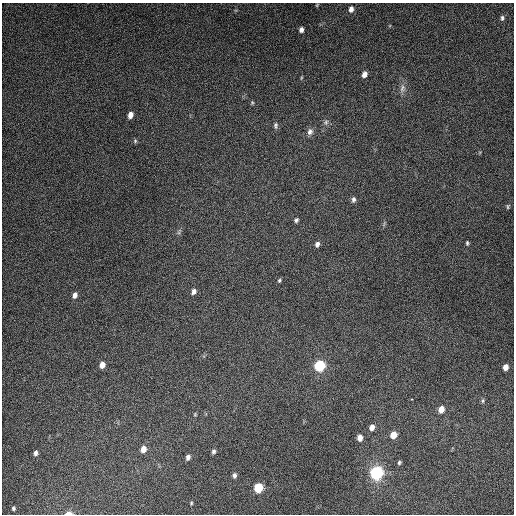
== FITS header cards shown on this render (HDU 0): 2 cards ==
NAXIS1  =                  512
NAXIS2  =                  512

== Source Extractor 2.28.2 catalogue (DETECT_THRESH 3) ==
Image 512 x 512 px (HDU 0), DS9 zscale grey, 1 PNG px = 1 image px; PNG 516 x 516 px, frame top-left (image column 1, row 512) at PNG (2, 3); no overlay
Background 5230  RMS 320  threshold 951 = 3 sigma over >= 5 px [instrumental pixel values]
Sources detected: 43; all 43 listed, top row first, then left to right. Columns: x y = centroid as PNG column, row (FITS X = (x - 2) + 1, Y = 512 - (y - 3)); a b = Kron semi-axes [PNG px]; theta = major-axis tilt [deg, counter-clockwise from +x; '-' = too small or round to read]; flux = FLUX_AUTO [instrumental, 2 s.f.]
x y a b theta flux
317 5 5 3 - 2.1e+04
351 9 7 5 82 1.0e+05
502 18 6 4 84 4.3e+04
301 30 5 5 - 7.9e+04
364 74 6 5 - 1.2e+05
301 78 5 3 - 2.1e+04
402 88 13 8 81 1.1e+05
252 102 5 4 - 2.5e+04
130 115 6 4 73 1.4e+05
326 122 8 6 88 5.8e+04
276 125 9 6 -86 5.2e+04
310 132 9 8 - 9.5e+04
135 141 6 6 - 3.2e+04
353 200 7 5 82 6.3e+04
508 206 7 4 78 2.9e+04
296 220 5 4 - 4.4e+04
179 232 10 4 62 4.0e+04
467 243 6 4 -80 3.4e+04
317 244 6 5 - 7.5e+04
279 280 5 4 - 3.0e+04
194 291 6 5 - 8.5e+04
75 295 7 5 63 1.0e+05
102 365 6 5 - 1.5e+05
320 366 8 7 - 1.1e+06
505 367 5 4 - 1.5e+05
411 399 3 2 - 2.9e+04
483 401 6 5 - 3.4e+04
441 409 7 5 71 1.8e+05
195 414 4 4 - 2.2e+04
372 427 6 5 - 1.2e+05
393 435 6 5 - 2.3e+05
360 438 6 5 - 1.3e+05
143 449 6 5 - 1.7e+05
213 451 6 4 81 5.1e+04
36 453 5 5 - 6.6e+04
188 457 6 4 69 7.0e+04
399 462 5 4 - 3.7e+04
377 473 10 9 - 1.6e+06
234 475 6 5 - 5.9e+04
258 488 7 6 - 6.7e+05
191 503 4 4 - 2.4e+04
13 508 4 3 - 3.6e+04
69 513 7 3 1 1.4e+05
At the frame edge (FLAGS 8, measured only in part): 1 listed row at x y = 69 513